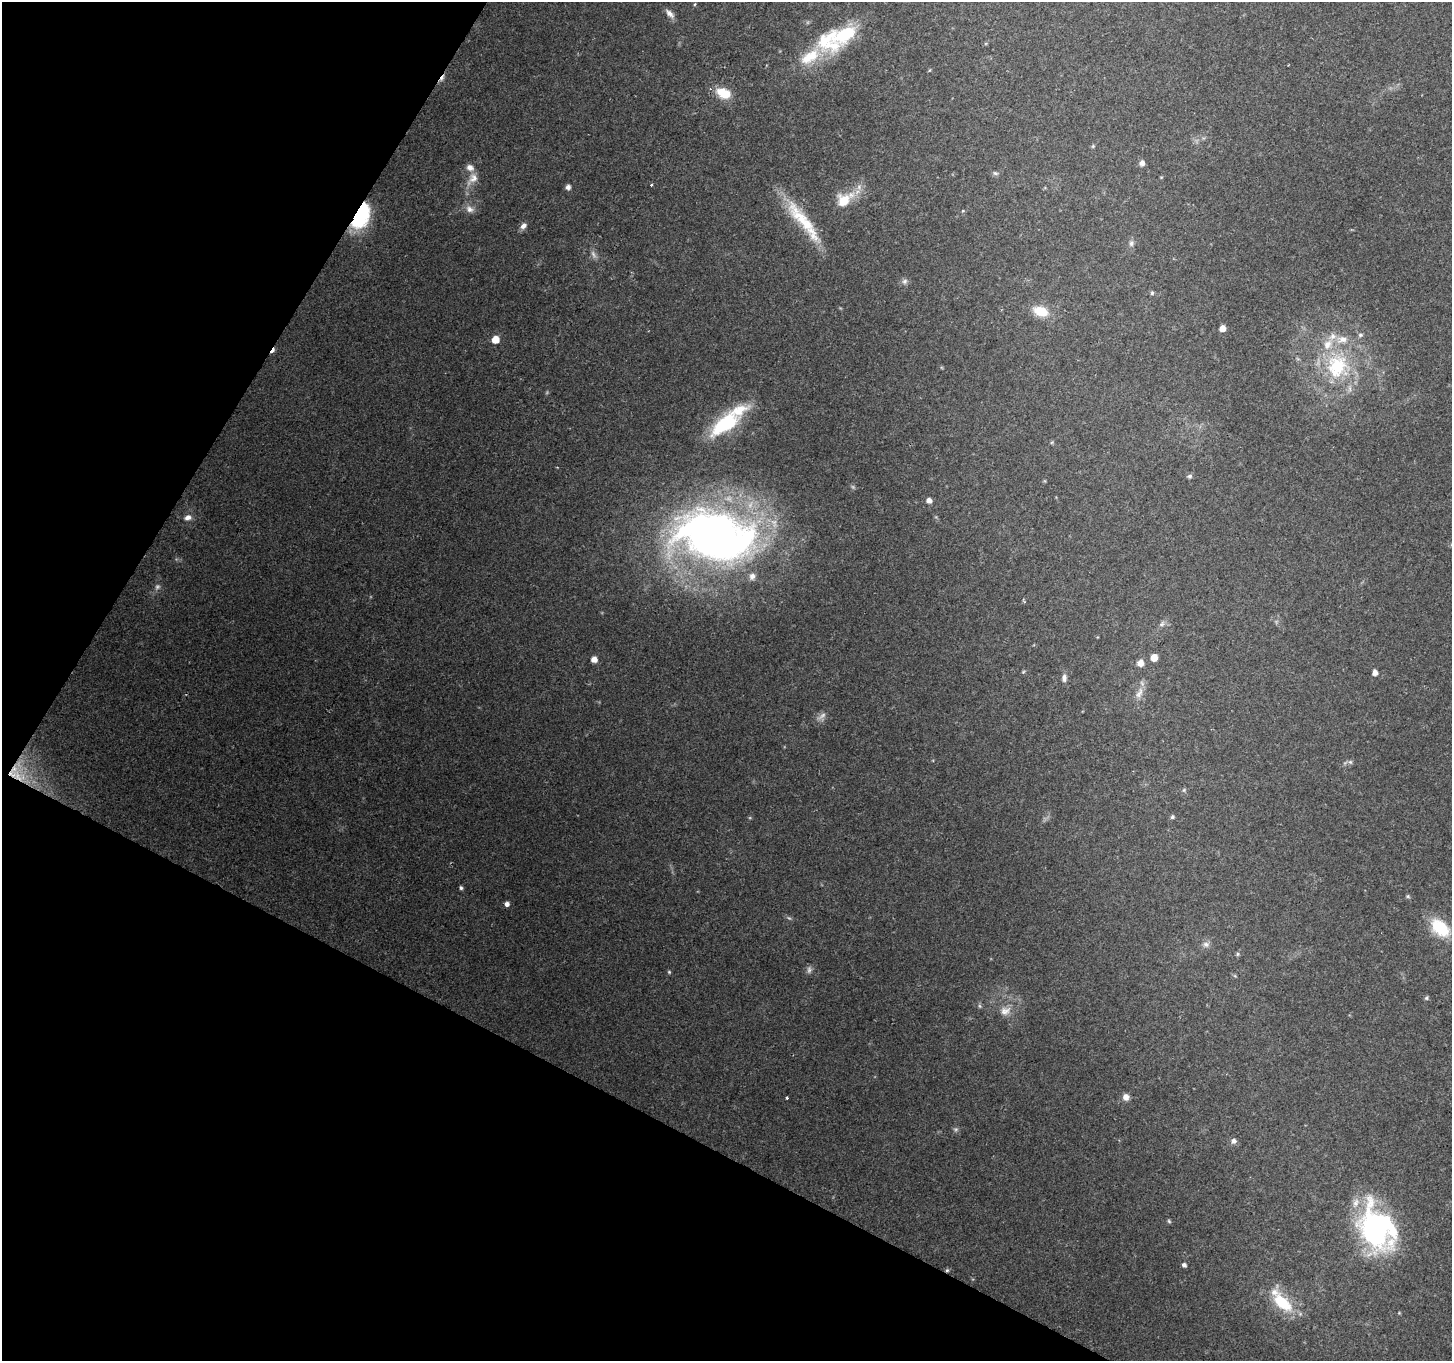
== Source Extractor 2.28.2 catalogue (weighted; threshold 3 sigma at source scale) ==
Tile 9 of 4 x 4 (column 1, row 3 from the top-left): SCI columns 1-1450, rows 1556-2914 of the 5807 x 5895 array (HDU 1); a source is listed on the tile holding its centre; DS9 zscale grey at full resolution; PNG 1454 x 1363 px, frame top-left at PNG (2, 2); no overlay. Shown black and unused: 26% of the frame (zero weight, under 2 of 3 exposures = <1% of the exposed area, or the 3 px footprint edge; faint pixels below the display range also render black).
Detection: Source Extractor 2.28.2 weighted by HDU 2 'WHT'; one run over the whole footprint, this tile lists its part. Background 0.208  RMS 0.0087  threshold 0.0392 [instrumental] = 3 sigma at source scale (4.5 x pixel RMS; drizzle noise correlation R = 1.50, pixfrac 1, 0.0396/0.0396 arcsec/px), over >= 5 px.
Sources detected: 79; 4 too faint to see at this stretch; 3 cosmic-ray / hot-pixel residue — not listed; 12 inside a brighter listed object's ellipse — not listed separately; the other 60 listed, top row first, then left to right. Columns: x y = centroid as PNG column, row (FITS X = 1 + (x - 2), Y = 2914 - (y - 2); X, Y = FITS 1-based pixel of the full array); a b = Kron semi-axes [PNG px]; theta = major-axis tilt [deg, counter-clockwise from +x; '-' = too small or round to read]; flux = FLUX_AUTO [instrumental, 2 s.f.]
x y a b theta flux
695 4 4 4 - 0.91
670 14 13 6 -45 5
845 34 43 21 39 49
724 93 18 11 -20 19
1093 146 6 4 46 1.1
1142 163 6 5 - 4.6
995 173 7 5 -16 1.8
472 179 22 11 51 11
568 187 5 4 - 4.2
844 199 26 17 33 24
469 209 12 9 -47 5.5
963 211 5 3 - 0.8
360 216 23 12 65 85
802 219 60 15 -52 45
523 226 9 7 41 4.1
1131 243 9 6 81 2.9
593 254 11 6 -62 3.4
905 281 8 7 - 2.8
1152 293 6 5 - 1.5
1040 311 16 10 -18 20
1222 328 5 5 - 8
1360 335 7 5 15 2
495 339 5 5 - 14
1337 366 32 29 -87 73
725 424 41 18 35 63
1190 476 5 5 - 2.4
929 500 5 4 - 5.7
188 517 9 7 18 4.8
715 536 87 52 -10 570
1162 624 9 6 50 2.7
1154 657 5 5 - 13
594 659 5 5 - 7.8
1140 663 5 5 - 8.4
1023 672 5 4 - 1
1375 673 5 4 - 6.6
1064 678 10 6 -89 3.9
1139 693 18 7 62 6.6
1350 762 6 5 - 1.7
14 769 14 9 72 11
1184 790 6 5 - 1.4
1172 817 6 5 - 1.6
461 888 5 4 - 1.5
1408 896 6 5 - 1.2
507 904 5 4 - 4.3
1440 928 20 13 -42 40
1206 944 10 8 -14 3.7
1238 954 5 5 - 1.4
809 969 9 6 -89 2.6
669 972 5 5 - 1.1
1426 998 6 5 - 1.4
1005 1011 16 11 23 8.2
1126 1097 8 8 - 4.9
787 1098 3 3 - 1.3
956 1129 7 5 0 1.8
1233 1141 7 6 - 3.6
1169 1221 6 5 - 1.2
1375 1229 54 33 -71 150
1184 1265 5 4 - 2.7
947 1270 5 5 - 1.4
1282 1302 26 13 -41 36
Overlapping masked pixels (flux is a lower limit): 3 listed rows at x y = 360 216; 14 769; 947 1270